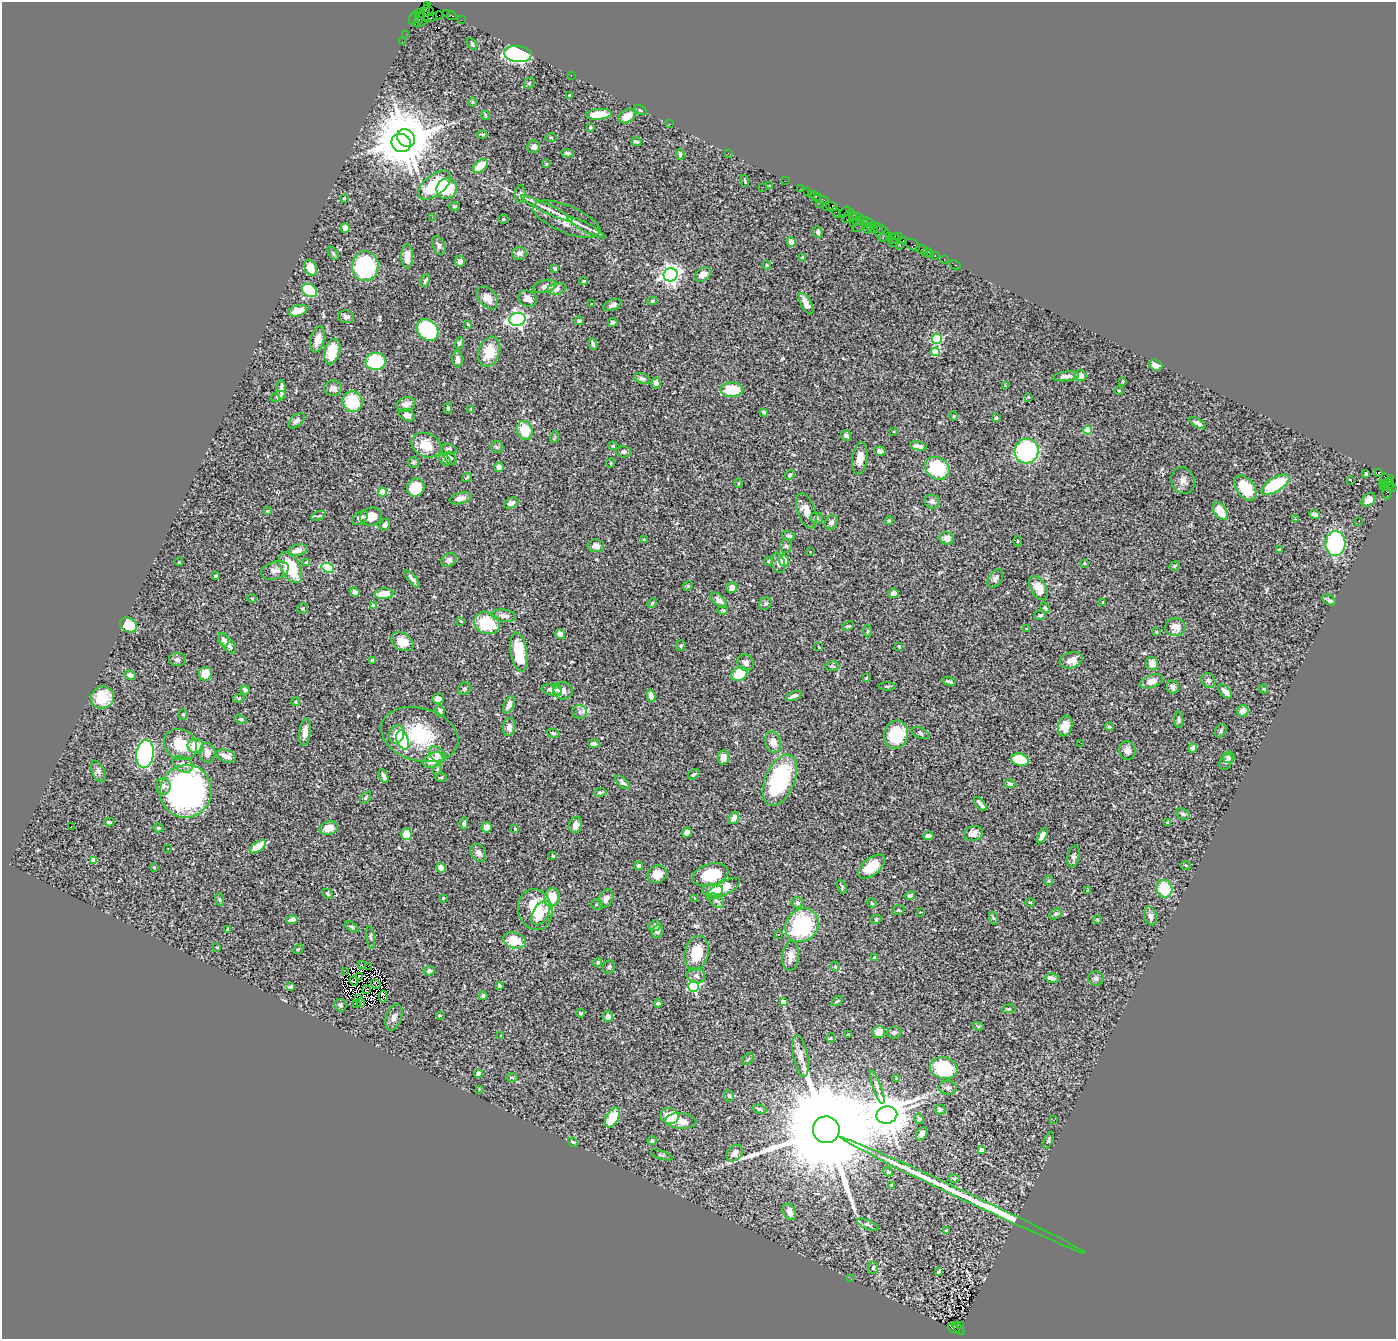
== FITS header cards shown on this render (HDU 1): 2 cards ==
NAXIS1  =                 1394
NAXIS2  =                 1337

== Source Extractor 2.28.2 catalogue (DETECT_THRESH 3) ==
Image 1394 x 1337 px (HDU 1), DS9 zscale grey, 1 PNG px = 1 image px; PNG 1398 x 1341 px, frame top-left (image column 1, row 1337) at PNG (2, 2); each listed source drawn as its Kron ellipse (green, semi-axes under 4 px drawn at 4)
Background 1.44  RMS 0.048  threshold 0.145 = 3 sigma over >= 5 px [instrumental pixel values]
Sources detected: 483; all 483 listed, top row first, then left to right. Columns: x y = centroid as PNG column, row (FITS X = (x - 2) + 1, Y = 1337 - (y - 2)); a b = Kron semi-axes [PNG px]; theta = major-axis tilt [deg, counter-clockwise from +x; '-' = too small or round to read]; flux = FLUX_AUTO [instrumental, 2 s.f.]
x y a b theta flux
427 6 4 2 - 22
428 11 5 4 - 120
420 13 5 3 - 100
447 13 4 3 - 160
424 16 12 5 71 580
438 16 5 2 - 120
452 16 5 3 - 76
430 17 7 4 18 390
414 18 7 4 65 82
419 19 8 4 61 250
461 20 2 2 - 31
406 34 2 2 - 21
402 42 2 2 - 24
472 44 6 4 -61 4.6
518 54 14 8 -6 510
571 75 2 2 - 25
529 83 6 5 - 4.4
569 95 3 3 - 2.6
473 102 4 4 - 3.1
640 110 7 4 -28 4.7
599 114 13 5 6 65
485 115 5 3 - 3.8
627 116 9 6 31 40
670 124 2 2 - 14
590 128 3 3 - 4.3
482 134 5 3 - 2.8
551 137 5 3 - 3.1
406 138 9 8 - 19000
636 142 5 3 - 5.1
401 143 10 9 - 8600
534 147 6 6 - 15
567 153 6 4 -4 8.3
728 153 2 2 - 97
680 154 5 4 - 6.9
546 164 4 3 - 3.1
480 166 8 5 41 57
745 181 6 2 -75 2.8
785 181 2 2 - 28
435 185 19 10 39 160
769 186 3 2 - 3.3
763 187 2 2 - 2.5
447 189 10 10 - 120
801 189 2 2 - 20
807 192 2 2 - 71
520 194 9 5 84 8.5
811 194 3 2 - 69
816 196 6 3 -47 94
344 198 3 3 - 5.1
821 199 8 3 -17 220
819 203 4 3 - 110
455 206 5 4 - 5.1
826 207 2 2 - 65
832 207 6 4 -20 120
547 209 28 4 -25 27
845 212 7 3 40 110
836 213 6 2 -56 150
848 216 8 4 56 410
432 217 2 2 - 38
859 218 6 3 -25 170
503 219 5 4 - 3.8
567 219 36 13 -22 62
853 220 7 3 -88 350
857 222 4 3 - 87
867 222 9 3 -23 380
860 226 8 2 32 110
345 228 4 4 - 21
586 228 21 3 -28 15
872 228 6 4 -38 160
879 228 10 2 -26 180
867 229 5 3 - 350
878 231 6 3 -80 230
818 232 6 5 - 8.5
884 236 6 2 56 55
889 236 2 2 - 67
898 237 3 3 - 81
893 238 6 4 42 130
903 241 3 2 - 50
791 242 5 4 - 15
894 243 4 2 - 120
913 245 8 5 -35 260
439 246 10 6 -66 9.7
900 246 3 2 - 210
922 249 6 2 -18 86
333 253 7 3 -55 4.3
519 253 7 6 - 9.7
927 253 5 2 - 37
930 255 3 2 - 20
935 255 3 2 - 75
407 256 12 6 -89 30
803 258 3 3 - 11
944 260 3 2 - 56
460 261 6 5 - 10
766 265 5 3 - 2.9
955 265 6 3 -28 49
365 266 15 13 89 330
311 268 8 6 -65 30
555 268 4 3 - 8.5
703 274 9 6 31 25
671 275 7 6 - 1600
425 280 6 3 61 6
584 281 4 3 - 3.9
545 286 11 6 13 12
556 289 10 5 12 12
310 290 8 6 -30 180
487 298 13 8 -50 29
527 298 9 7 -26 21
652 301 5 4 - 5.3
591 304 2 2 - 2.2
806 304 12 5 -61 20
612 305 9 5 23 15
298 311 10 5 16 44
346 317 8 6 -3 12
517 319 8 6 15 910
579 321 4 4 - 7.1
613 322 4 3 - 8.1
468 324 3 2 - 2.5
428 330 12 9 -47 250
317 339 13 6 76 30
937 339 5 5 - 260
459 343 6 4 71 6.8
593 344 6 4 -67 7.3
332 351 13 7 75 80
489 352 15 10 71 80
936 352 4 4 - 70
458 359 8 5 -84 12
376 361 10 8 1 210
1156 365 6 5 - 32
1066 376 13 4 6 16
1080 376 6 5 - 18
642 378 8 5 -18 8.6
1122 381 4 3 - 3.1
656 383 5 4 - 13
1005 386 3 3 - 2.6
333 388 8 7 - 16
281 390 9 4 -87 16
732 390 11 7 -1 91
1119 391 4 4 - 3.1
278 396 8 4 22 6.4
1028 397 3 2 - 2
352 402 10 10 - 130
406 404 10 7 21 18
448 408 5 4 - 4.5
471 409 4 4 - 2.9
764 412 4 3 - 13
407 415 8 6 -26 13
953 416 4 3 - 2.6
996 418 3 3 - 4.9
296 421 9 5 44 10
1197 423 9 4 -29 12
525 430 9 7 -67 81
1088 430 4 4 - 83
893 431 2 2 - 2.6
846 435 5 5 - 13
555 437 6 3 72 3.6
426 445 15 12 -24 58
613 446 4 3 - 4.3
918 446 8 4 -12 12
497 447 6 6 - 7.1
448 449 8 5 -11 7.8
880 451 5 4 - 14
1027 451 12 11 - 370
623 452 7 5 -1 8.9
451 458 7 5 -55 9
860 458 16 7 82 36
445 460 7 4 -44 8.7
413 462 5 5 - 5.5
611 463 5 3 - 3.2
499 467 5 4 - 15
937 468 13 10 -32 180
1378 472 3 3 - 900
1366 474 3 3 - 10
790 475 5 4 - 5.2
467 478 5 3 - 4.6
1385 479 5 3 - 530
1183 481 13 11 -72 20
1351 481 2 2 - 3.6
1390 482 7 4 80 330
738 483 4 3 - 2.9
1382 483 3 3 - 97
1386 484 7 3 50 380
1275 485 16 7 31 210
416 487 9 8 - 94
1390 487 6 4 -11 370
1245 488 14 9 -52 78
1387 491 9 4 -84 270
382 492 4 4 - 82
460 498 11 5 13 21
1368 500 7 6 - 23
932 502 8 6 -13 11
511 503 7 5 26 12
267 511 4 4 - 3.1
806 511 18 9 -71 33
1220 511 10 6 -56 52
1315 515 5 4 - 18
319 516 8 2 21 3.2
371 517 11 9 15 38
360 518 9 6 35 12
816 518 6 5 - 7.3
1295 519 3 3 - 4.1
889 520 4 4 - 3.3
1359 521 2 2 - 2.3
831 522 7 6 - 14
385 525 6 4 57 12
788 536 7 4 -17 7.7
947 538 7 6 - 25
644 540 3 3 - 2.9
1018 541 5 3 - 2.9
1335 544 12 10 87 360
596 546 8 6 -4 17
786 546 7 5 -87 6.8
298 550 10 5 16 23
1280 550 4 3 - 6.4
810 552 3 2 - 4.2
449 560 8 6 32 17
784 560 6 5 - 34
768 561 4 4 - 3.3
179 562 4 3 - 2.4
306 562 4 3 - 3.2
778 563 10 6 -75 14
1084 563 3 2 - 2.5
1175 566 6 4 23 4.3
291 567 17 9 -62 150
328 568 6 4 -20 160
275 570 14 8 18 20
215 576 3 3 - 4
412 579 10 3 -49 11
995 579 10 6 55 9.7
688 586 5 4 - 3.6
732 588 5 5 - 19
1039 588 13 7 -59 37
355 592 5 4 - 11
893 593 5 5 - 18
384 594 9 5 5 48
252 598 4 4 - 3.1
718 600 9 5 -42 14
1329 600 7 4 -34 9.1
1103 602 3 2 - 3
652 603 5 3 - 3.5
766 603 7 5 45 6.6
374 606 4 4 - 22
1045 607 6 4 -61 5.2
302 609 5 5 - 4.8
723 610 5 4 - 4.3
1040 615 6 5 - 6.5
504 616 12 6 -8 15
461 621 4 3 - 3.3
487 623 13 11 -20 120
129 625 9 7 -28 69
848 626 6 4 24 4.1
1175 627 10 9 - 30
1027 629 3 2 - 2.3
868 631 6 4 88 4.4
1156 632 4 3 - 3.2
560 634 5 5 - 18
224 640 7 5 -63 11
402 642 12 8 -34 48
227 644 12 5 -52 17
681 646 5 5 - 4.5
899 646 3 3 - 5.4
819 647 4 3 - 2.3
519 652 20 8 -81 110
177 659 8 6 -1 8.1
373 660 4 3 - 13
1071 660 12 8 19 31
746 663 9 8 - 15
1152 664 7 6 - 30
832 666 7 5 -1 6.2
205 674 7 6 - 39
739 674 8 6 30 91
130 675 5 4 - 18
866 678 4 3 - 2.5
1208 680 8 6 -51 10
1151 681 12 6 20 23
949 682 7 3 -20 6
887 686 8 3 -1 3.9
1173 687 7 6 - 11
464 689 7 6 - 6.7
1264 689 5 3 - 3.1
245 690 5 4 - 8.4
552 690 10 5 -10 16
557 690 6 4 -70 4.3
563 691 10 9 - 20
1225 691 8 5 -45 15
651 696 6 4 -74 15
794 696 8 3 23 9.9
102 697 12 11 - 79
239 698 5 3 - 3.3
438 699 6 5 - 12
296 702 4 4 - 4.1
509 705 9 5 66 16
440 711 5 5 - 11
1243 711 6 5 - 24
580 712 7 7 - 10
183 715 5 4 - 4.4
241 719 6 4 -19 3.7
1179 720 8 4 -87 6.6
1065 726 10 7 75 26
509 727 9 6 82 17
1109 727 4 4 - 5.4
1221 731 7 5 55 6.5
305 732 14 5 83 24
553 733 6 4 -15 4.7
920 733 9 5 -24 7.5
396 734 9 7 69 37
420 734 39 26 -15 190
896 734 14 12 76 140
403 740 10 6 -71 130
773 742 11 8 -74 31
1081 743 3 2 - 3.3
594 744 5 4 - 10
180 745 17 14 -33 79
196 746 8 7 - 69
1193 748 4 4 - 22
1127 751 9 8 - 18
207 753 10 8 -81 28
145 754 14 8 83 480
437 754 9 6 -42 13
226 756 10 6 -19 23
723 757 7 5 84 19
1229 757 6 5 - 6.9
433 760 11 7 22 40
1020 760 9 6 -14 100
1226 762 8 6 61 12
183 764 11 7 -30 18
437 769 5 4 - 6
98 771 11 6 -65 11
694 774 6 3 35 4.3
384 776 7 3 -69 10
441 777 6 4 2 4
780 780 27 14 66 310
622 782 9 4 -42 7.7
1010 784 6 4 -17 8.6
163 786 8 7 - 13
186 791 26 26 - 970
600 792 6 4 8 5.3
365 797 7 3 51 3.5
980 804 8 3 -49 13
1183 814 7 5 -22 6.9
734 818 6 5 - 18
109 822 5 3 - 5.2
1167 822 3 2 - 3.1
464 823 6 4 86 8.2
576 825 8 6 72 21
71 826 2 2 - 26
486 827 5 5 - 34
158 828 5 4 - 3.4
329 828 9 6 14 33
515 829 4 4 - 2.7
687 833 5 4 - 16
973 833 9 7 16 22
406 834 5 5 - 49
928 836 5 4 - 14
1042 836 8 4 62 18
258 847 9 4 36 67
168 848 3 2 - 3.6
478 853 9 7 -58 14
553 856 3 2 - 2.7
1074 856 11 6 76 8.8
94 860 4 4 - 52
1186 865 5 3 - 3.1
639 866 4 4 - 8.1
154 867 3 3 - 3.7
872 867 16 8 39 72
441 868 5 4 - 20
657 874 10 8 29 35
710 875 18 11 15 150
1049 881 5 4 - 3.8
842 887 7 4 -69 5.3
723 889 19 7 28 74
1164 889 9 8 - 90
713 890 10 6 -1 39
1088 890 4 2 - 2.3
328 894 5 4 - 4.4
910 896 5 4 - 5.2
552 897 9 7 68 75
443 898 3 3 - 5
695 898 3 3 - 4.8
606 899 10 6 64 16
219 900 6 3 -71 3.9
716 901 9 5 -43 9.4
1030 902 4 3 - 3.2
797 903 6 5 - 7.7
872 903 5 4 - 3.9
597 904 6 5 - 6.1
535 910 21 17 -75 120
898 910 6 5 - 4.7
920 912 3 2 - 2.2
541 913 13 7 60 32
1056 914 7 4 27 6.7
1150 916 9 6 -74 11
993 918 7 4 -71 4.4
876 919 5 3 - 3.2
292 920 6 4 11 12
1097 920 4 3 - 3.9
802 925 18 15 47 280
655 926 6 5 - 6.8
352 927 7 3 -35 4.3
228 930 4 4 - 11
657 931 6 5 - 16
778 934 3 3 - 4.4
371 937 11 4 -82 6.1
514 940 12 8 -13 67
217 947 3 2 - 2.8
298 949 5 4 - 3.7
697 953 18 11 75 86
791 956 15 8 84 27
875 958 3 3 - 12
598 962 4 4 - 4.8
361 965 2 2 - 4
369 966 4 2 - 1.2
609 967 7 6 - 7.4
835 967 5 4 - 5.1
346 971 2 2 - 1.8
429 971 5 4 - 7.3
696 975 9 7 -21 13
360 977 4 2 - 0.41
1052 978 6 4 -14 20
1096 979 7 7 - 8.4
354 981 5 3 - 3.2
376 984 5 2 - 3.3
499 985 4 3 - 9.4
694 986 5 5 - 320
291 987 3 3 - 6
366 989 3 2 - 4.7
383 996 6 4 -88 13
483 996 4 4 - 11
359 999 3 2 - 1.9
783 1001 4 4 - 20
837 1001 6 3 36 3.4
361 1002 3 2 - 4.7
356 1003 2 2 - 430
658 1003 4 3 - 8.7
340 1005 6 5 - 6.8
1009 1009 7 3 9 3.7
581 1013 4 3 - 13
440 1015 4 2 - 2.7
608 1016 6 5 - 16
394 1017 14 7 70 15
978 1026 5 3 - 3.3
879 1032 6 6 - 27
894 1032 7 6 - 8.4
501 1035 3 2 - 2.4
849 1035 4 3 - 5.9
831 1038 5 3 - 2.7
801 1056 21 7 -80 27
748 1059 7 4 45 4.6
944 1068 14 11 -13 190
478 1074 4 4 - 14
512 1078 5 3 - 3.4
896 1078 4 3 - 2.5
877 1087 18 4 -70 12
948 1088 9 7 -9 9.7
479 1089 3 3 - 8.2
729 1096 6 5 - 5.2
759 1109 7 4 -16 6.2
940 1109 6 5 - 8.9
887 1115 10 8 12 11000
669 1116 9 7 -17 82
612 1118 11 6 62 75
919 1119 5 4 - 6.1
1054 1120 3 2 - 6.4
681 1121 15 8 -3 36
826 1130 13 13 - 120000
922 1134 7 5 58 14
1048 1140 9 4 68 4.8
652 1141 4 4 - 8.6
573 1142 5 4 - 4.3
981 1150 4 4 - 14
735 1153 9 7 45 22
661 1155 12 3 -17 4.6
888 1172 5 4 - 3.6
954 1178 5 3 - 3.7
892 1185 4 3 - 4.2
963 1195 135 4 -25 500
789 1212 8 6 -61 20
868 1225 11 4 -23 7.6
946 1231 3 3 - 3
873 1268 6 5 - 5.4
939 1272 4 3 - 4.6
851 1279 3 2 - 3.8
960 1325 3 3 - 130
959 1328 8 2 -53 160
954 1329 6 3 -26 310